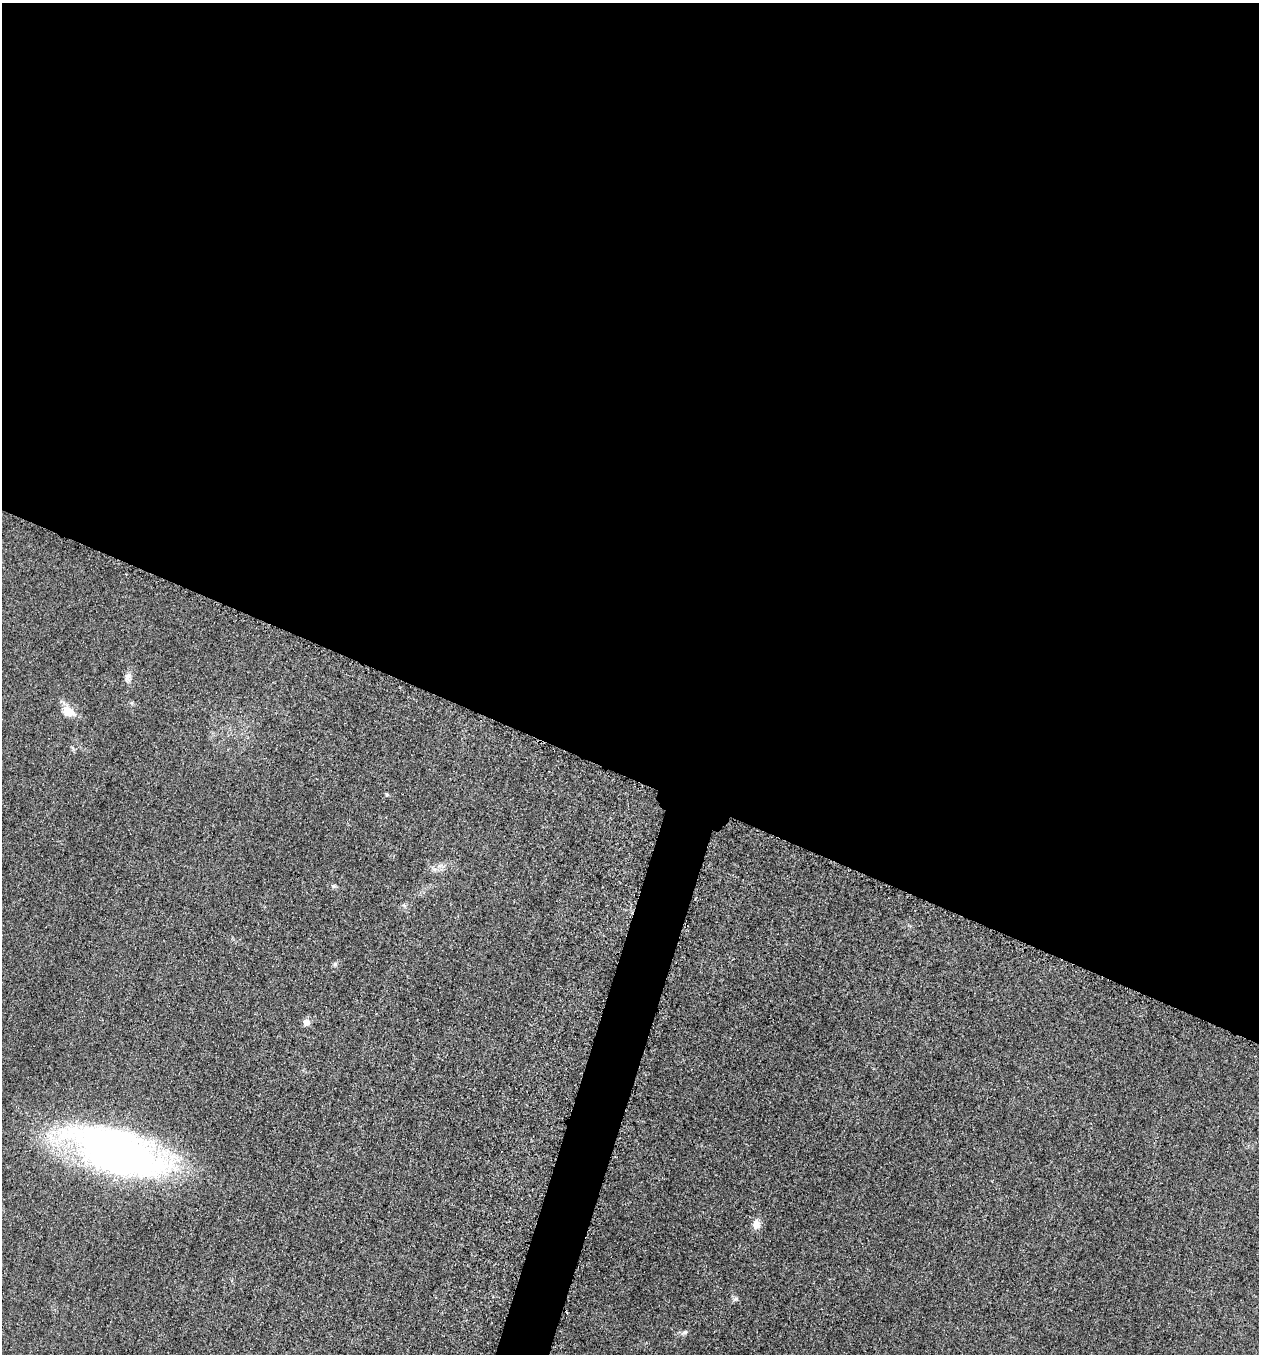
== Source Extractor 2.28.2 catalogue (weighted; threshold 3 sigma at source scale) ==
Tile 3 of 4 x 4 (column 3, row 1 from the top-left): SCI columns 2713-3969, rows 4078-5429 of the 5507 x 5463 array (HDU 1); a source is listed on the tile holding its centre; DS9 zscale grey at full resolution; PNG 1261 x 1356 px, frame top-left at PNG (2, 3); no overlay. Shown black and unused: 59% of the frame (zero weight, under 3 of 5 exposures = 4% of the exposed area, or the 3 px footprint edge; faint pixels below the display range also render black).
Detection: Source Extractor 2.28.2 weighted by HDU 2 'WHT'; one run over the whole footprint, this tile lists its part. Background 0.0227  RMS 0.0053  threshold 0.0237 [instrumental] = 3 sigma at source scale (4.5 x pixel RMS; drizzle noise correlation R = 1.50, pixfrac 1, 0.05/0.05 arcsec/px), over >= 5 px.
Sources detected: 13; all 13 listed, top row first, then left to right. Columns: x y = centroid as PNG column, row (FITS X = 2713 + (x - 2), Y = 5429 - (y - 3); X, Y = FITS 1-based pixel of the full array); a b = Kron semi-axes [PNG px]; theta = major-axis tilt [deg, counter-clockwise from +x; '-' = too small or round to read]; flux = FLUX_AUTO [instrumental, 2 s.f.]
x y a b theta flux
128 677 14 8 68 2.8
132 703 6 4 -71 0.71
68 712 14 10 -30 9.1
387 794 5 4 - 0.96
434 869 8 4 0 1.6
333 886 7 5 1 1
404 905 7 4 -56 0.9
335 964 7 5 45 1
306 1022 6 6 - 4.3
116 1152 88 36 -19 330
756 1224 9 8 - 4.7
736 1299 7 5 29 1.1
685 1332 8 5 14 1.3